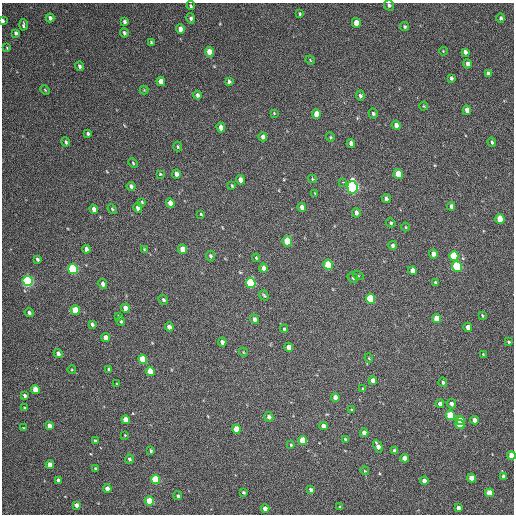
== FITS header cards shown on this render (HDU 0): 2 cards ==
NAXIS1  =                  512 / Axis length
NAXIS2  =                  512 / Axis length

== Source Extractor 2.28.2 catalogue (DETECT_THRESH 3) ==
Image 512 x 512 px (HDU 0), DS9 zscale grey, 1 PNG px = 1 image px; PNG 516 x 516 px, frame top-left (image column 1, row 512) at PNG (2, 3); each listed source drawn as its Kron ellipse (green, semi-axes under 4 px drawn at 4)
Background 74.1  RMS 8.7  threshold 26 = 3 sigma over >= 5 px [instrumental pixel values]
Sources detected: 167; all 167 listed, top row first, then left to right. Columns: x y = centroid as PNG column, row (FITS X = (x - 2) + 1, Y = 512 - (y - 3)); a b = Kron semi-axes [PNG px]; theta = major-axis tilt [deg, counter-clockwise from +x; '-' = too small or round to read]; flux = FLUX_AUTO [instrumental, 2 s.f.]
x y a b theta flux
389 5 5 5 - 1200
191 6 4 3 - 810
300 14 3 2 - 590
50 18 4 3 - 1800
191 18 5 4 - 1400
501 18 4 4 - 1200
3 21 4 3 - 1700
125 22 4 3 - 1400
356 23 5 4 - 5700
23 25 5 3 - 1100
404 27 4 4 - 830
180 29 5 4 - 4500
16 33 4 3 - 1400
124 33 4 3 - 1300
151 42 3 3 - 670
7 48 4 4 - 550
443 51 4 3 - 500
209 52 5 4 - 8200
465 52 4 4 - 2000
310 60 4 3 - 550
467 64 4 4 - 2000
79 66 4 3 - 1300
488 73 4 4 - 1400
451 78 4 3 - 1100
229 81 4 3 - 1100
161 82 5 4 - 5600
45 90 5 3 - 530
144 90 4 4 - 520
197 95 4 3 - 1700
360 96 5 4 - 1200
424 106 4 3 - 450
467 110 5 4 - 4100
274 113 4 3 - 470
316 114 5 4 - 6800
373 114 5 4 - 1000
396 125 4 4 - 3000
221 127 5 4 - 4600
88 133 4 3 - 1200
263 137 4 4 - 2200
330 137 5 4 - 720
66 142 4 3 - 1000
492 142 4 3 - 1000
351 143 4 4 - 2700
178 147 5 3 - 690
133 163 5 3 - 620
160 174 4 4 - 640
176 174 4 4 - 2600
398 174 5 4 - 12000
312 179 4 4 - 520
240 180 4 4 - 4000
343 182 3 2 - 13000
232 185 4 3 - 610
131 186 4 3 - 2100
352 187 6 5 - 150000
315 193 3 2 - 450
386 199 4 3 - 1800
142 202 4 3 - 650
170 203 5 4 - 4500
451 206 4 4 - 1600
302 207 4 4 - 3300
138 208 5 4 - 2400
94 209 4 4 - 3700
112 209 5 4 - 630
356 213 5 4 - 2500
201 214 4 3 - 630
500 219 5 4 - 15000
391 223 5 4 - 840
406 227 4 3 - 410
287 241 5 4 - 16000
393 245 4 4 - 1600
86 249 4 3 - 2200
144 249 4 3 - 480
183 249 5 4 - 9500
433 254 4 4 - 3800
210 256 5 4 - 1100
454 256 5 4 - 29000
256 258 4 3 - 720
37 259 4 3 - 1200
328 265 5 4 - 24000
457 267 5 5 - 39000
263 268 4 4 - 2600
73 269 5 4 - 66000
412 271 4 4 - 3700
358 275 5 3 - 450
353 278 5 4 - 1100
27 281 5 5 - 110000
251 283 5 4 - 48000
435 283 3 3 - 980
103 284 5 4 - 2300
264 295 5 3 - 770
370 299 5 4 - 36000
163 300 5 4 - 1400
125 308 4 4 - 5700
75 310 5 4 - 18000
29 313 5 4 - 1400
119 316 4 3 - 590
482 316 3 2 - 620
255 319 5 4 - 2900
436 319 5 4 - 9600
121 321 5 3 - 1200
92 324 4 3 - 1400
169 327 4 4 - 3200
468 327 4 4 - 3200
284 329 4 4 - 790
106 338 4 4 - 4500
222 342 4 4 - 2000
508 342 3 3 - 670
288 347 4 4 - 4700
243 352 4 3 - 420
58 354 5 4 - 2300
483 354 3 3 - 470
369 358 5 4 - 620
143 359 5 4 - 19000
109 369 4 4 - 1500
72 370 4 3 - 470
150 371 4 4 - 13000
373 381 4 4 - 4400
443 382 5 4 - 1100
117 384 3 3 - 550
35 389 4 4 - 8900
363 389 4 4 - 810
25 396 4 3 - 1400
335 397 4 4 - 4300
440 404 4 4 - 3200
451 404 5 4 - 2000
25 408 3 3 - 820
352 410 4 3 - 800
450 415 5 4 - 26000
269 417 5 4 - 1900
126 420 4 4 - 9200
460 420 4 4 - 8400
474 420 4 4 - 3200
460 425 5 4 - 20000
49 426 4 4 - 2900
323 426 4 4 - 3300
24 428 3 2 - 430
237 429 4 4 - 14000
364 433 4 4 - 3500
125 435 4 3 - 420
345 439 4 3 - 670
303 440 5 4 - 20000
95 441 4 3 - 1000
291 445 3 3 - 670
378 446 7 4 -65 3400
151 451 3 3 - 970
394 451 4 4 - 2500
512 455 4 4 - 10000
405 458 4 4 - 5400
129 459 4 4 - 1200
50 464 4 4 - 5300
96 469 3 3 - 1300
365 471 4 3 - 500
503 476 4 3 - 1800
472 478 4 4 - 9400
58 480 4 3 - 2100
155 480 5 4 - 40000
424 481 4 4 - 4000
107 489 4 4 - 3200
311 490 4 4 - 1900
243 492 3 3 - 840
490 493 4 4 - 13000
178 496 4 4 - 1100
150 501 4 4 - 29000
76 505 4 3 - 2500
340 507 3 3 - 720
458 508 4 3 - 2500
265 509 4 4 - 3800
At the frame edge (FLAGS 8, measured only in part): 3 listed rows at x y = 389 5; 3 21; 512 455